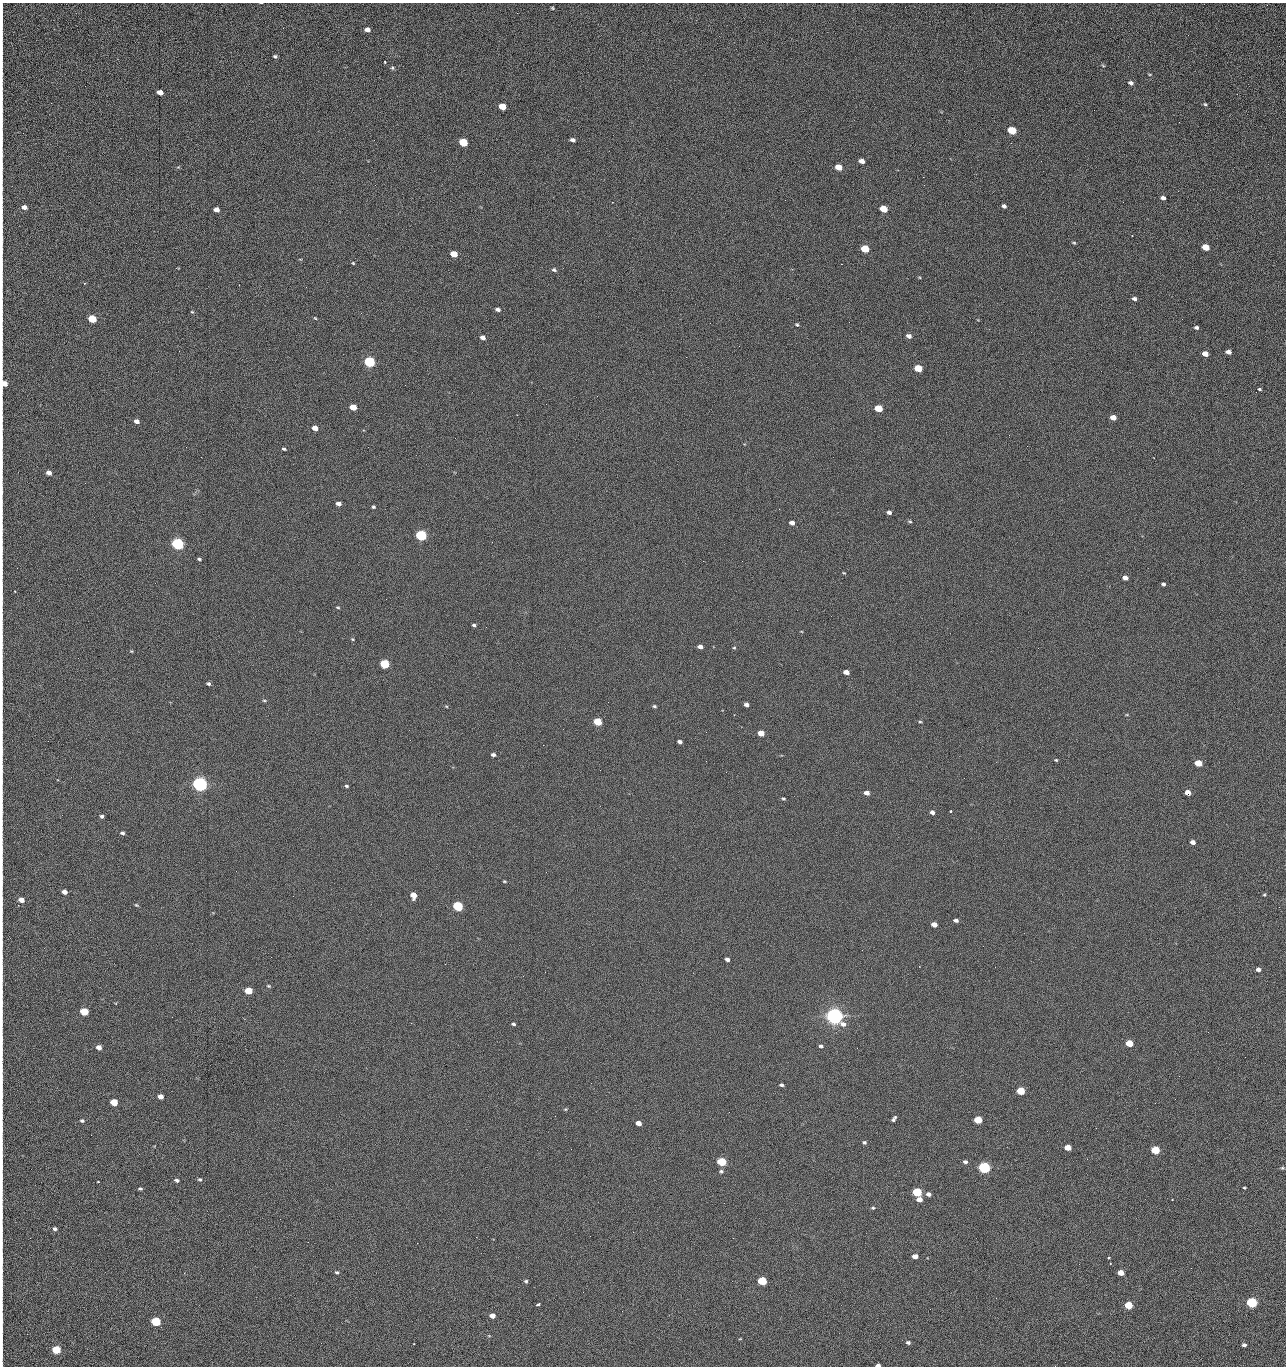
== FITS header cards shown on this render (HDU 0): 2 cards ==
NAXIS1  =                 1284 /fastest changing axis
NAXIS2  =                 1364 /next to fastest changing axis

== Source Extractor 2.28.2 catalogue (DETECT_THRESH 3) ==
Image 1284 x 1364 px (HDU 0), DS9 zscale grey, 1 PNG px = 1 image px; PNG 1288 x 1368 px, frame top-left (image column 1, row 1364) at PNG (2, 3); no overlay
Background 128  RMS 15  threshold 44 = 3 sigma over >= 5 px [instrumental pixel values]
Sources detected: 230; all 230 listed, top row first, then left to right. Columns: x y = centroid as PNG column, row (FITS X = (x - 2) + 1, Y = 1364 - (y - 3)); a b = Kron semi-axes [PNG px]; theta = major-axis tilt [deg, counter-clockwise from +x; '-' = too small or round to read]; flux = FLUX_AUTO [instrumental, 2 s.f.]
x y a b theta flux
552 8 3 2 - 1.0e+03
2 18 15 2 90 3.2e+03
367 29 5 4 - 4.9e+03
1188 35 2 2 - 1.5e+03
2 53 10 2 90 1.6e+03
275 56 4 3 - 1.6e+03
385 63 3 2 - 1.4e+03
2 65 11 2 90 2.1e+03
1103 65 6 3 -21 9.4e+02
392 68 6 4 -69 1.4e+03
1150 74 5 2 - 9.1e+02
1131 83 6 5 - 3.1e+03
160 92 5 4 - 8.6e+03
1205 104 5 4 - 1.3e+03
502 106 5 4 - 2.3e+04
2 110 15 2 90 2.9e+03
1179 122 2 2 - 1.2e+03
1012 130 6 5 - 4.4e+04
2 139 11 2 90 1.7e+03
572 140 5 4 - 3.6e+03
463 142 5 5 - 5.3e+04
862 161 5 4 - 6.4e+03
1041 161 2 2 - 1.8e+03
2 166 13 2 90 2.1e+03
838 167 5 4 - 1.6e+04
923 177 2 2 - 1.8e+04
1163 198 5 4 - 3.5e+03
785 200 2 2 - 4.6e+02
1123 202 2 2 - 8.6e+02
1004 206 5 4 - 2.6e+03
24 207 5 4 - 5.1e+03
216 209 5 4 - 6.3e+03
883 209 5 4 - 2.8e+04
2 240 19 2 90 3.5e+03
1074 243 5 3 - 1.1e+03
1206 247 5 4 - 2.4e+04
865 249 5 4 - 4.1e+04
454 254 5 4 - 2.0e+04
353 263 4 3 - 8.9e+02
841 264 2 2 - 2.7e+04
554 270 6 5 - 1.9e+03
84 283 3 2 - 1.1e+03
306 287 3 2 - 7.6e+02
2 295 10 2 90 1.5e+03
1134 299 5 4 - 2.8e+03
498 309 5 4 - 3.1e+03
2 312 11 2 90 1.9e+03
192 312 5 4 - 1.1e+03
315 318 5 3 - 9.0e+02
92 319 5 4 - 5.1e+04
849 322 3 2 - 7.2e+02
710 323 2 2 - 3.2e+03
797 325 5 3 - 1.3e+03
1196 327 4 4 - 2.1e+03
909 336 5 4 - 4.1e+03
483 337 5 4 - 4.9e+03
739 346 2 2 - 4.6e+02
1228 352 5 4 - 4.7e+03
1205 354 5 4 - 9.8e+03
370 362 6 5 - 1.6e+05
918 368 5 4 - 3.9e+04
4 383 5 5 - 1.2e+04
1259 389 4 3 - 1.2e+03
1256 392 2 2 - 1.3e+03
2 403 9 2 90 1.4e+03
353 407 5 4 - 2.0e+04
878 408 5 4 - 3.3e+04
1113 417 5 4 - 9.9e+03
136 421 5 4 - 4.8e+03
315 428 5 4 - 9.3e+03
1009 435 2 2 - 3.3e+03
2 445 9 2 90 1.4e+03
1027 446 2 2 - 4.1e+02
186 447 2 2 - 3.2e+03
284 449 5 3 - 1.5e+03
49 473 5 4 - 6.1e+03
85 483 3 2 - 9.6e+02
2 491 15 2 90 2.5e+03
338 504 5 4 - 5.2e+03
373 507 3 3 - 1.5e+03
779 509 2 2 - 5.8e+02
889 512 4 4 - 3.3e+03
910 521 5 4 - 1.3e+03
792 523 5 4 - 4.9e+03
421 535 5 5 - 1.9e+05
492 542 2 2 - 2.6e+03
178 544 5 5 - 3.2e+05
2 549 9 2 90 1.5e+03
199 559 4 3 - 1.4e+03
742 561 2 2 - 6.9e+02
844 573 4 3 - 8.4e+02
1125 578 5 4 - 5.5e+03
1163 584 4 3 - 2.0e+03
338 607 5 3 - 1.1e+03
2 617 10 2 90 1.4e+03
474 625 4 3 - 1.6e+03
352 639 4 4 - 9.9e+02
2 646 10 2 90 1.6e+03
700 647 5 4 - 5.2e+03
734 648 4 4 - 1.0e+03
131 651 4 3 - 9.1e+02
384 664 5 4 - 9.1e+04
846 672 5 4 - 7.4e+03
208 684 5 4 - 1.9e+03
264 700 5 3 - 1.1e+03
746 705 4 4 - 4.0e+03
446 706 5 3 - 9.8e+02
654 706 5 4 - 1.5e+03
1127 715 5 3 - 9.2e+02
597 722 5 4 - 4.8e+04
920 722 5 4 - 1.2e+03
706 732 2 2 - 7.4e+02
761 733 5 4 - 1.4e+04
680 742 4 3 - 3.5e+03
543 745 2 2 - 3.1e+03
2 752 12 2 90 2.0e+03
493 755 4 3 - 2.6e+03
1056 760 5 4 - 1.1e+03
706 761 2 2 - 2.1e+03
1198 763 5 4 - 2.6e+04
726 772 2 2 - 2.6e+03
200 784 6 5 - 7.0e+05
347 786 4 3 - 1.4e+03
1188 792 5 4 - 1.2e+04
867 793 5 4 - 6.0e+03
783 799 4 3 - 1.2e+03
950 811 3 2 - 1.3e+03
932 812 4 4 - 3.9e+03
102 816 4 4 - 2.2e+03
122 833 5 4 - 2.2e+03
1193 842 4 4 - 5.7e+03
2 850 14 2 90 1.9e+03
2 877 8 2 90 1.0e+03
504 881 4 3 - 9.9e+02
64 892 5 4 - 5.7e+03
413 895 5 5 - 1.3e+04
1264 895 4 4 - 9.8e+02
21 900 5 4 - 9.8e+03
136 905 6 4 -21 1.1e+03
458 906 5 4 - 1.2e+05
956 920 4 3 - 2.9e+03
934 924 5 4 - 9.6e+03
727 959 4 4 - 3.5e+03
1258 969 4 4 - 4.1e+03
523 976 2 2 - 2.1e+03
268 986 5 3 - 1.2e+03
248 991 5 4 - 3.3e+04
2 1003 11 2 90 1.7e+03
84 1012 5 4 - 5.3e+04
834 1016 6 5 - 1.1e+06
411 1023 2 2 - 5.6e+03
513 1024 4 3 - 1.9e+03
2 1038 9 2 90 1.6e+03
1129 1043 5 4 - 2.8e+04
821 1046 5 4 - 2.2e+03
99 1047 5 4 - 6.3e+03
857 1048 3 2 - 1.4e+03
1245 1057 2 2 - 1.7e+03
1179 1076 2 2 - 2.6e+03
2 1077 11 2 90 1.9e+03
781 1085 4 3 - 2.1e+03
1021 1091 5 4 - 4.8e+04
2 1095 9 2 90 1.4e+03
160 1097 5 4 - 7.3e+03
114 1102 5 4 - 3.1e+04
1155 1103 3 2 - 9.1e+02
565 1109 6 3 -17 1.0e+03
729 1112 3 2 - 9.6e+02
894 1119 6 3 54 2.3e+03
978 1120 5 4 - 4.4e+04
82 1121 5 4 - 1.9e+03
638 1123 5 4 - 8.6e+03
1096 1128 2 2 - 4.7e+02
2 1129 9 2 90 1.4e+03
91 1135 2 2 - 2.4e+03
864 1142 4 4 - 1.8e+03
1068 1147 5 4 - 1.7e+04
571 1149 2 2 - 9.4e+02
1155 1150 5 4 - 5.8e+04
1087 1159 3 2 - 1.1e+03
2 1161 9 2 90 1.7e+03
722 1162 5 4 - 7.8e+04
965 1162 5 4 - 2.6e+03
984 1168 5 5 - 2.7e+05
1282 1168 5 4 - 1.2e+03
721 1171 6 5 - 1.9e+03
2 1177 12 2 90 2.0e+03
200 1179 6 5 - 1.7e+03
177 1180 5 4 - 2.6e+03
98 1182 3 2 - 8.1e+02
140 1188 4 3 - 1.5e+03
1244 1188 3 2 - 9.8e+02
917 1192 5 4 - 8.4e+04
928 1194 5 4 - 3.7e+03
919 1199 5 4 - 9.4e+03
1172 1199 2 2 - 6.4e+03
873 1208 5 4 - 1.4e+03
280 1219 2 2 - 2.2e+03
55 1229 5 4 - 2.3e+03
476 1237 2 2 - 7.0e+03
308 1242 2 2 - 1.8e+03
417 1243 2 2 - 5.4e+03
915 1256 5 4 - 8.9e+03
1108 1258 3 2 - 1.2e+03
2 1260 11 2 90 1.9e+03
1110 1264 3 2 - 6.1e+02
337 1272 5 4 - 1.5e+03
1121 1273 5 4 - 1.4e+04
526 1281 4 4 - 1.6e+03
762 1281 5 4 - 8.0e+04
2 1290 11 2 90 2.2e+03
583 1292 2 2 - 5.4e+02
996 1298 2 2 - 2.9e+03
1252 1302 5 4 - 1.9e+05
2 1304 11 2 90 1.6e+03
538 1304 5 3 - 3.1e+03
1128 1305 5 4 - 4.6e+04
622 1311 2 2 - 7.8e+02
492 1316 5 4 - 7.6e+03
2 1321 11 2 90 1.9e+03
156 1321 5 5 - 1.0e+05
740 1339 4 3 - 6.7e+02
908 1342 5 4 - 2.2e+03
321 1343 2 2 - 1.4e+03
414 1344 3 2 - 8.6e+02
1244 1345 4 3 - 3.4e+03
56 1350 5 5 - 5.5e+04
2 1352 16 2 90 2.4e+03
878 1365 4 3 - 3.0e+03
1055 1366 2 2 - 2.2e+03
At the frame edge (FLAGS 8, measured only in part): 33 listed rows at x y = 2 18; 2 53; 2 65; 2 110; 2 139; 2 166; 2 240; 2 295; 2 312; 4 383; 2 403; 2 445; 2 491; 2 549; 2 617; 2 646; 2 752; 2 850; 2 877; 2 1003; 2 1038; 2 1077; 2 1095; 2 1129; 2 1161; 2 1177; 2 1260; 2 1290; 2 1304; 2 1321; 2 1352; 878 1365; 1055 1366

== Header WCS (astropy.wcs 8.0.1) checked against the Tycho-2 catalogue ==
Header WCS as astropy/WCSLIB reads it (CRVAL/CRPIX/CD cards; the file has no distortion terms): RA---TAN/DEC--TAN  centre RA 15:41:42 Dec +51:58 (235.42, +51.97 deg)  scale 1.26 arcsec/px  FOV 26.9' x 28.5'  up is +92 deg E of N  parity flipped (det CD > 0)
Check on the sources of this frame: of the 60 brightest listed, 11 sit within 2.0 arcsec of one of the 12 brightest Tycho-2 stars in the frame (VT <= 12.29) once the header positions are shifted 0.28 arcsec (0.27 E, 0.06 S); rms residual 0.83 arcsec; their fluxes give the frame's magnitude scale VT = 24.55 - 2.5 log10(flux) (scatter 0.17 mag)
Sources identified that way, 11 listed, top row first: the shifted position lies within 2.0 arcsec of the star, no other Tycho-2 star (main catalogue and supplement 1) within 4.0 arcsec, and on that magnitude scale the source's flux lands within +1.5 / -3 mag of the star's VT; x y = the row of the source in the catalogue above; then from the Tycho-2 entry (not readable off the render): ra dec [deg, ICRS J2000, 3 dp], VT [Tycho-2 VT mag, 2 dp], TYC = Tycho-2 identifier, HIP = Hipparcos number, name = IAU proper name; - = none
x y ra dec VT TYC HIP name
370 362 235.614 +52.064 11.61 3489-1132-1 - -
421 535 235.514 +52.049 11.19 3489-1407-1 - -
178 544 235.515 +52.133 11.12 3489-1380-1 - -
200 784 235.378 +52.130 9.31 3489-1322-1 76850 -
458 906 235.303 +52.042 11.52 3489-958-1 - -
834 1016 235.232 +51.912 9.59 3489-824-1 - -
984 1168 235.143 +51.862 10.97 3489-1016-1 - -
917 1192 235.131 +51.886 12.29 3489-908-1 - -
762 1281 235.084 +51.941 11.45 3489-1346-1 - -
1252 1302 235.062 +51.771 11.53 3489-1453-1 - -
156 1321 235.075 +52.152 11.74 3489-912-1 - -